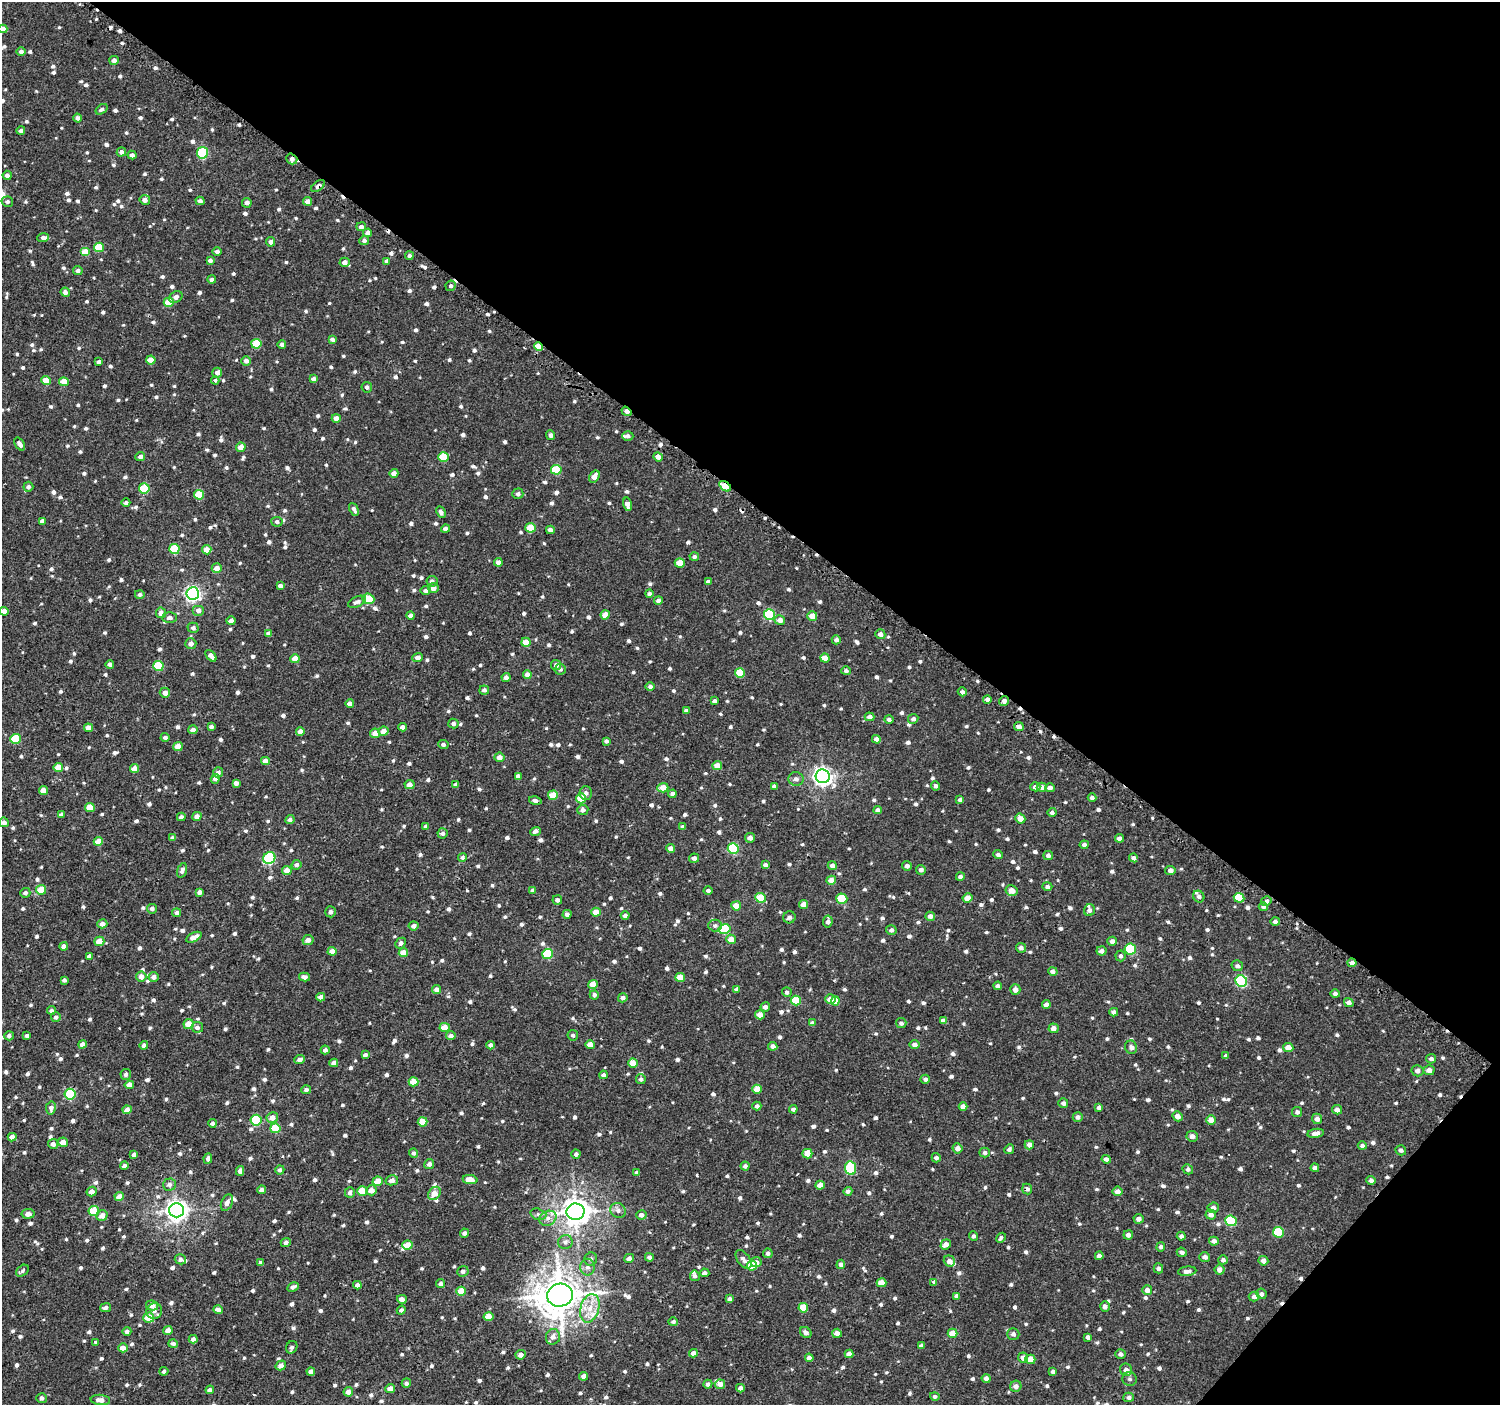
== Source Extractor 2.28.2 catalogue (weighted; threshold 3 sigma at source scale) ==
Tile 8 of 4 x 4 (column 4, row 2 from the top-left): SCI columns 4505-6002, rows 2991-4393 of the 6016 x 6045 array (HDU 1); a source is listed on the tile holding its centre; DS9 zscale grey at full resolution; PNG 1502 x 1407 px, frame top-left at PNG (2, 2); each listed source drawn as its Kron ellipse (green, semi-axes under 4 px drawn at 4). Shown black and unused: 38% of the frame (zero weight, under 2 of 3 exposures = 2% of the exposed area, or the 3 px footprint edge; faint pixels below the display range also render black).
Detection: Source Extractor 2.28.2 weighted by HDU 2 'WHT'; one run over the whole footprint, this tile lists its part. Background 8.43e-04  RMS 0.003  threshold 0.0137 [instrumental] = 3 sigma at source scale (4.5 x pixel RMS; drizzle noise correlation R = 1.50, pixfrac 1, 0.0396/0.0396 arcsec/px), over >= 5 px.
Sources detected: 1210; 12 cosmic-ray / hot-pixel residue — neither listed nor drawn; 11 inside a brighter listed object's ellipse — not listed separately; of the other 1187, all 500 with FLUX_AUTO >= 0.815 (the completeness limit of this list) listed and drawn (687 fainter detections not listed), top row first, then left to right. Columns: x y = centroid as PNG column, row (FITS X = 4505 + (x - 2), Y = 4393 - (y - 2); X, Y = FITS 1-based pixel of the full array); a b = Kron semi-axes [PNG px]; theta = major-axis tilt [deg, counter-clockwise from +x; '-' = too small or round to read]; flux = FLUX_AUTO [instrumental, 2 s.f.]
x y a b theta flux
3 29 4 4 - 2.3
21 52 4 4 - 1.2
114 60 5 4 - 1.3
101 109 6 4 36 0.83
77 118 4 4 - 0.97
21 131 4 4 - 0.85
121 152 5 4 - 1.1
202 153 5 5 - 19
132 155 4 4 - 1
292 159 6 5 - 1.6
7 175 4 4 - 1.3
318 186 8 4 37 0.95
145 200 5 5 - 1.5
200 201 4 4 - 0.91
308 201 4 4 - 1.8
7 202 6 5 - 0.83
247 203 5 5 - 1.2
361 227 5 4 - 1.2
368 233 4 4 - 1.8
43 237 5 4 - 0.93
364 240 5 4 - 0.9
271 242 4 4 - 1.1
99 247 5 5 - 7.3
85 252 5 4 - 5.4
217 252 5 4 - 1
409 256 4 4 - 0.84
210 260 4 4 - 0.9
386 261 4 4 - 0.87
345 262 5 4 - 1.3
78 271 4 4 - 0.97
212 280 4 3 - 1
451 286 5 5 - 0.82
65 292 5 4 - 1.2
176 297 7 5 31 1.3
169 302 5 4 - 6.5
332 339 4 4 - 0.92
256 344 5 5 - 9.6
282 344 4 4 - 0.92
538 346 5 4 - 6.1
151 360 4 4 - 3.2
246 361 5 4 - 1.2
99 362 4 4 - 1.3
217 373 5 4 - 1.3
313 379 4 4 - 1.1
46 380 5 4 - 5.3
215 380 4 3 - 2.7
64 382 5 4 - 4.3
367 387 5 5 - 0.89
626 411 5 3 - 2.6
336 418 4 4 - 2
551 435 5 4 - 1.1
628 436 5 4 - 0.93
20 444 7 4 -54 1.2
241 447 5 4 - 2.9
140 456 5 4 - 1.2
443 457 5 5 - 8.1
658 457 5 4 - 1.8
556 470 5 5 - 9.3
394 473 4 4 - 1.4
594 476 6 4 57 2.1
725 486 7 4 -33 7.1
28 487 5 5 - 0.89
144 488 5 5 - 12
518 494 5 5 - 0.94
199 495 5 5 - 7.7
126 503 4 4 - 0.82
627 504 7 4 -75 1.6
354 509 7 4 -63 0.99
441 512 6 4 -64 0.93
42 521 4 4 - 1.4
277 522 5 5 - 0.85
530 528 5 4 - 6.8
445 529 4 4 - 1.3
550 530 4 4 - 1.3
174 549 5 5 - 13
207 550 4 4 - 2.8
694 557 5 4 - 0.86
498 562 4 4 - 1.5
680 563 5 4 - 5.7
217 568 5 5 - 2.8
432 581 5 5 - 1
708 582 4 4 - 1.3
280 586 4 4 - 1.2
433 588 5 5 - 1.7
426 590 5 4 - 1.1
193 593 6 6 - 83
140 594 5 4 - 0.87
649 594 4 4 - 0.9
368 599 6 5 - 8.3
658 601 4 4 - 1.3
357 602 9 5 25 1.1
198 610 6 5 - 1.4
4 611 4 4 - 2.3
161 613 5 5 - 1.8
769 614 5 5 - 18
605 615 4 4 - 3.3
411 616 4 4 - 1.4
812 616 5 4 - 2.8
170 618 7 5 2 1.2
780 620 5 5 - 1.6
231 621 4 4 - 2
193 628 5 5 - 0.89
268 634 4 4 - 1.4
880 634 5 5 - 1.2
836 640 4 4 - 1.1
526 642 5 4 - 4.3
191 643 5 5 - 1.6
211 656 7 4 -49 1.6
418 657 5 4 - 1.9
825 658 5 4 - 3.6
295 659 5 4 - 3.8
110 664 4 4 - 1.1
556 665 5 5 - 1.1
158 666 5 5 - 11
560 669 5 5 - 0.87
846 671 5 4 - 0.82
740 673 5 5 - 7.9
527 675 4 4 - 1.8
506 677 4 4 - 1.3
650 687 5 4 - 1
484 690 5 4 - 0.9
962 692 5 4 - 0.91
165 693 5 5 - 1.8
987 699 4 4 - 1.1
714 701 4 4 - 1.1
1004 701 5 4 - 1.3
350 703 4 4 - 1.6
686 711 4 4 - 1
870 717 5 4 - 1.6
889 719 4 4 - 0.82
913 719 5 5 - 1.1
453 723 5 5 - 0.82
211 727 4 4 - 0.88
403 727 4 4 - 1.3
1019 727 5 4 - 1.4
88 728 4 4 - 2
193 730 4 4 - 1.7
384 731 5 4 - 2.4
300 732 4 4 - 1.9
375 733 5 4 - 2.5
165 737 4 4 - 0.81
15 739 5 5 - 9.3
876 739 4 4 - 1.6
606 741 4 4 - 0.95
443 744 5 4 - 0.85
178 746 5 4 - 3.2
499 757 5 4 - 1.7
265 761 4 4 - 2.1
717 766 5 4 - 3.3
58 768 5 4 - 5
134 769 4 4 - 3.5
218 772 5 5 - 1.1
518 776 4 4 - 0.98
823 776 7 7 - 130
215 779 5 4 - 1.3
796 779 7 7 - 1.2
236 783 4 4 - 1.4
455 784 4 4 - 0.87
410 785 5 4 - 1.9
774 786 4 4 - 0.97
936 786 4 4 - 0.9
1035 787 5 4 - 1.2
1042 787 5 4 - 1.5
663 788 5 4 - 3.7
1050 788 5 4 - 1.3
43 790 4 4 - 3.1
586 793 6 6 - 1.1
672 794 4 4 - 1.4
553 795 5 4 - 5.9
581 798 5 5 - 7.4
1092 798 4 4 - 0.87
535 800 6 4 -14 0.91
960 800 4 4 - 1
90 807 5 4 - 5
583 810 5 5 - 1.3
878 810 4 4 - 1.5
1052 812 4 4 - 0.86
61 815 4 4 - 1
197 816 5 4 - 1.3
181 817 4 4 - 0.99
1020 818 5 5 - 2.9
290 820 5 4 - 1
4 822 5 5 - 1.4
426 826 4 4 - 0.88
683 827 4 3 - 0.85
535 831 5 4 - 1.2
443 833 5 5 - 0.83
172 838 4 4 - 0.84
750 838 5 5 - 1.4
1119 838 4 4 - 1.3
98 841 4 4 - 3.9
1084 845 4 4 - 0.97
671 848 4 4 - 2.1
733 849 5 5 - 17
998 855 5 4 - 0.89
1048 856 5 4 - 1.1
462 857 4 4 - 1.1
269 858 6 5 - 25
694 858 5 4 - 0.95
1134 858 4 4 - 1.1
296 865 5 5 - 0.82
765 865 4 4 - 1
832 866 4 4 - 1.4
907 866 5 4 - 1
182 870 7 4 73 1.2
287 870 5 4 - 2.8
921 870 5 4 - 1.2
1170 870 5 4 - 1.2
960 876 4 4 - 1.1
831 880 5 4 - 2.7
1047 886 5 4 - 1
41 890 5 4 - 5.8
532 890 4 4 - 0.85
708 890 4 4 - 0.82
1012 891 6 5 - 2.4
199 892 4 4 - 1.1
25 893 5 5 - 1
1199 896 6 5 - 0.96
760 898 5 5 - 7.7
968 898 5 4 - 3.3
1239 898 5 5 - 7.7
842 899 5 5 - 9.7
557 900 5 4 - 1.1
1266 901 5 4 - 1
804 905 4 4 - 3.4
736 906 5 4 - 3.8
1263 907 4 4 - 0.98
152 909 5 5 - 1
1089 910 6 5 - 1.1
330 912 5 5 - 0.94
596 912 5 4 - 3.7
177 913 4 4 - 1.1
567 914 4 4 - 1
625 916 4 4 - 0.93
930 916 5 4 - 1.4
789 917 6 6 - 1.2
828 922 6 5 - 1.1
1275 922 5 4 - 0.96
102 924 5 4 - 1.5
715 925 7 6 - 0.84
413 926 5 4 - 1.3
725 929 6 5 - 12
891 930 5 5 - 1
194 937 8 4 27 2.9
731 939 5 4 - 3.5
308 940 5 5 - 1.6
99 941 5 4 - 3.3
1112 941 5 4 - 1.4
401 943 6 4 45 0.89
64 946 4 4 - 1.6
1021 948 5 4 - 1.1
1130 949 6 5 - 20
332 951 4 4 - 2.4
1101 951 5 4 - 1.2
403 953 5 4 - 3.3
547 954 5 5 - 15
89 956 4 4 - 1.1
1120 956 5 5 - 0.89
1352 963 4 4 - 1.4
1237 966 6 5 - 0.91
1053 971 5 4 - 1.3
141 976 5 5 - 2.3
154 977 5 5 - 1.6
304 977 5 4 - 1.2
680 977 5 4 - 4.7
64 980 4 3 - 0.83
1241 981 6 5 - 27
593 984 5 4 - 3.7
998 986 4 4 - 1.1
737 989 4 4 - 0.85
1015 989 5 5 - 1.5
436 990 4 4 - 1.4
787 992 5 5 - 0.84
1335 994 5 4 - 0.85
594 995 4 4 - 0.84
321 997 4 4 - 1.9
623 998 5 4 - 1
830 999 5 4 - 3.2
796 1000 5 5 - 7.4
835 1001 4 4 - 3.9
1349 1003 5 4 - 1.4
1046 1005 4 4 - 1.4
765 1007 5 4 - 1.3
51 1010 4 4 - 1.1
1114 1012 4 4 - 1.3
760 1015 5 4 - 2.9
56 1017 5 5 - 0.9
943 1021 4 4 - 1.3
812 1023 4 4 - 1.1
901 1023 5 5 - 0.97
188 1024 5 5 - 3.7
197 1027 6 5 - 1.2
445 1027 5 4 - 3.4
1053 1028 5 5 - 1.7
573 1035 5 5 - 0.85
9 1036 5 4 - 0.87
27 1036 4 4 - 1.1
451 1036 5 4 - 1.2
82 1044 4 4 - 1.8
144 1045 4 4 - 1
491 1045 4 4 - 1.1
590 1045 4 4 - 2.6
915 1045 5 4 - 1.3
773 1046 4 4 - 1.2
1131 1047 7 6 - 1.1
1288 1048 5 4 - 2.9
325 1050 4 4 - 1.1
365 1055 4 4 - 0.94
1226 1056 4 4 - 0.89
300 1059 5 4 - 1.1
1431 1059 5 4 - 0.85
334 1063 4 4 - 1.7
633 1063 5 4 - 4.5
1429 1070 5 5 - 1.6
1418 1071 6 5 - 1.2
126 1074 5 5 - 0.89
603 1075 4 4 - 1
641 1079 5 5 - 0.89
925 1079 4 4 - 0.96
413 1082 5 4 - 4.9
129 1085 4 4 - 2.7
757 1089 5 4 - 4.3
306 1090 5 4 - 0.92
70 1094 5 5 - 19
1063 1103 5 4 - 1.1
757 1106 4 4 - 1.1
963 1106 4 4 - 1.9
1099 1107 4 4 - 0.96
51 1108 6 5 - 1.2
793 1109 4 4 - 0.83
127 1110 4 4 - 2.2
1337 1110 5 4 - 1.4
1297 1112 5 5 - 0.87
1177 1116 5 4 - 1.5
1078 1117 5 5 - 1.1
272 1118 6 5 - 2.5
1317 1119 5 5 - 1.5
256 1120 5 5 - 18
1211 1120 5 4 - 2.6
423 1122 5 4 - 5.4
212 1123 4 4 - 0.99
275 1128 5 5 - 7.2
1316 1133 8 4 9 1.5
1192 1136 6 5 - 1.4
12 1137 4 4 - 2.2
63 1142 5 4 - 2.4
53 1144 5 5 - 1.2
1029 1145 5 4 - 1.7
1362 1146 4 4 - 0.84
958 1148 5 5 - 1.8
1009 1149 5 4 - 0.95
1401 1150 5 5 - 0.92
985 1152 5 5 - 1
414 1153 4 4 - 0.95
134 1154 4 3 - 0.92
576 1154 4 4 - 0.99
807 1154 5 4 - 4.2
936 1158 5 4 - 0.99
208 1159 5 4 - 0.86
1106 1159 4 4 - 1.1
429 1164 5 4 - 1.2
124 1166 4 4 - 1.5
745 1166 4 4 - 0.95
850 1168 7 5 -82 20
1315 1168 4 4 - 1.3
1188 1169 5 5 - 0.88
280 1170 5 4 - 0.84
240 1171 5 4 - 0.98
637 1173 4 4 - 0.92
392 1180 6 5 - 1.6
470 1180 7 4 -9 3.4
1371 1180 4 4 - 0.98
378 1181 5 4 - 4
169 1184 6 6 - 1.1
820 1185 4 4 - 2.6
1027 1189 5 4 - 0.94
261 1190 4 4 - 1.2
371 1190 5 5 - 2.4
362 1191 5 4 - 5.9
848 1191 4 4 - 1.1
1118 1191 5 5 - 1.8
92 1192 5 4 - 1.9
350 1192 5 5 - 1.2
434 1193 7 5 53 3.6
119 1197 5 4 - 2.6
227 1203 9 5 67 1.3
1213 1208 6 5 - 1.3
176 1210 7 7 - 210
618 1210 8 7 - 1.3
94 1211 5 5 - 9.2
576 1212 9 8 - 360
28 1214 6 5 - 1.7
538 1214 8 5 -16 0.88
641 1215 5 5 - 1.2
1211 1215 5 5 - 1.4
102 1216 6 5 - 2.2
548 1218 9 7 26 1.5
1139 1219 5 4 - 1.5
1231 1221 5 5 - 18
1278 1232 5 5 - 13
464 1233 4 4 - 0.93
1128 1235 5 4 - 1.4
974 1236 5 4 - 0.88
1181 1236 4 4 - 0.87
1001 1238 5 4 - 0.91
1214 1241 5 4 - 1.4
286 1242 5 4 - 0.84
565 1242 7 7 - 1.1
946 1244 5 4 - 1.7
407 1245 5 4 - 3.5
1161 1247 4 4 - 0.84
1182 1252 5 4 - 0.99
768 1253 5 4 - 0.96
1099 1256 4 4 - 1.3
649 1257 4 4 - 0.92
1205 1257 5 5 - 1.1
629 1258 5 4 - 1.3
180 1259 6 5 - 1.1
591 1259 6 6 - 1
744 1259 10 6 -53 1.4
1223 1260 4 4 - 0.99
949 1261 6 5 - 1.6
1263 1261 5 4 - 1.4
756 1262 5 5 - 1.1
261 1263 4 4 - 1.1
841 1264 5 4 - 1.2
752 1266 5 5 - 5.5
587 1267 8 7 - 1.4
1158 1268 5 4 - 0.83
1219 1270 5 5 - 1.4
22 1271 7 5 41 0.85
463 1271 5 5 - 0.96
1187 1271 9 4 7 1.4
705 1273 5 4 - 1.3
695 1276 5 5 - 0.87
934 1282 4 3 - 0.95
441 1283 4 4 - 0.88
882 1283 5 4 - 3.2
357 1285 4 4 - 1.1
293 1287 6 4 27 0.95
1147 1290 5 5 - 1.4
461 1291 5 4 - 4.3
1261 1294 5 5 - 0.91
560 1295 13 11 13 830
957 1296 4 4 - 1.1
1254 1297 5 5 - 1.2
402 1299 5 4 - 1.4
730 1299 4 4 - 0.99
152 1305 6 5 - 2.3
1105 1306 5 5 - 1.4
105 1308 5 4 - 1.1
590 1308 14 9 73 4.4
803 1308 5 4 - 6.1
218 1310 5 4 - 1.3
401 1310 5 4 - 0.89
154 1311 8 7 - 1.4
149 1317 5 5 - 4.9
488 1317 5 4 - 3.9
673 1322 5 4 - 0.88
168 1330 4 4 - 2.2
127 1331 4 4 - 1.2
806 1332 6 5 - 1.2
837 1333 5 4 - 1.9
952 1333 5 4 - 4
1013 1334 6 5 - 0.95
553 1337 8 7 - 1.6
1088 1337 4 4 - 1.1
193 1339 4 4 - 1.1
95 1342 3 3 - 2.3
173 1344 5 4 - 0.83
921 1346 4 4 - 1
292 1347 6 5 - 0.91
123 1348 4 4 - 2.7
693 1353 4 4 - 1.4
849 1354 4 4 - 1.5
1121 1354 5 4 - 1.1
521 1355 5 4 - 1.5
809 1358 4 4 - 1.6
1023 1358 5 5 - 1.6
1030 1359 5 4 - 3.8
281 1365 5 4 - 1.5
1126 1370 6 6 - 1.8
164 1371 4 4 - 0.82
311 1371 4 4 - 1.7
1053 1372 4 4 - 0.96
584 1376 4 4 - 1.6
986 1378 4 4 - 1.4
1130 1379 7 7 - 0.99
406 1383 5 4 - 1
708 1384 4 4 - 0.99
720 1384 5 4 - 1.8
1016 1386 6 5 - 1.5
390 1388 5 4 - 2.1
740 1388 4 4 - 1.5
210 1390 4 4 - 0.92
348 1392 5 4 - 1.7
935 1396 5 4 - 0.83
1129 1397 5 4 - 0.86
42 1398 5 5 - 1
100 1400 10 5 -6 1.9
Overlapping masked pixels (flux is a lower limit): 8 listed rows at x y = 292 159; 318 186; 538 346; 626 411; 725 486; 1019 727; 1352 963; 1027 1189
Isophote crosses this tile's border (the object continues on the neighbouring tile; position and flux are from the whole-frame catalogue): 3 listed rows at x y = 3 29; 4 611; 4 822